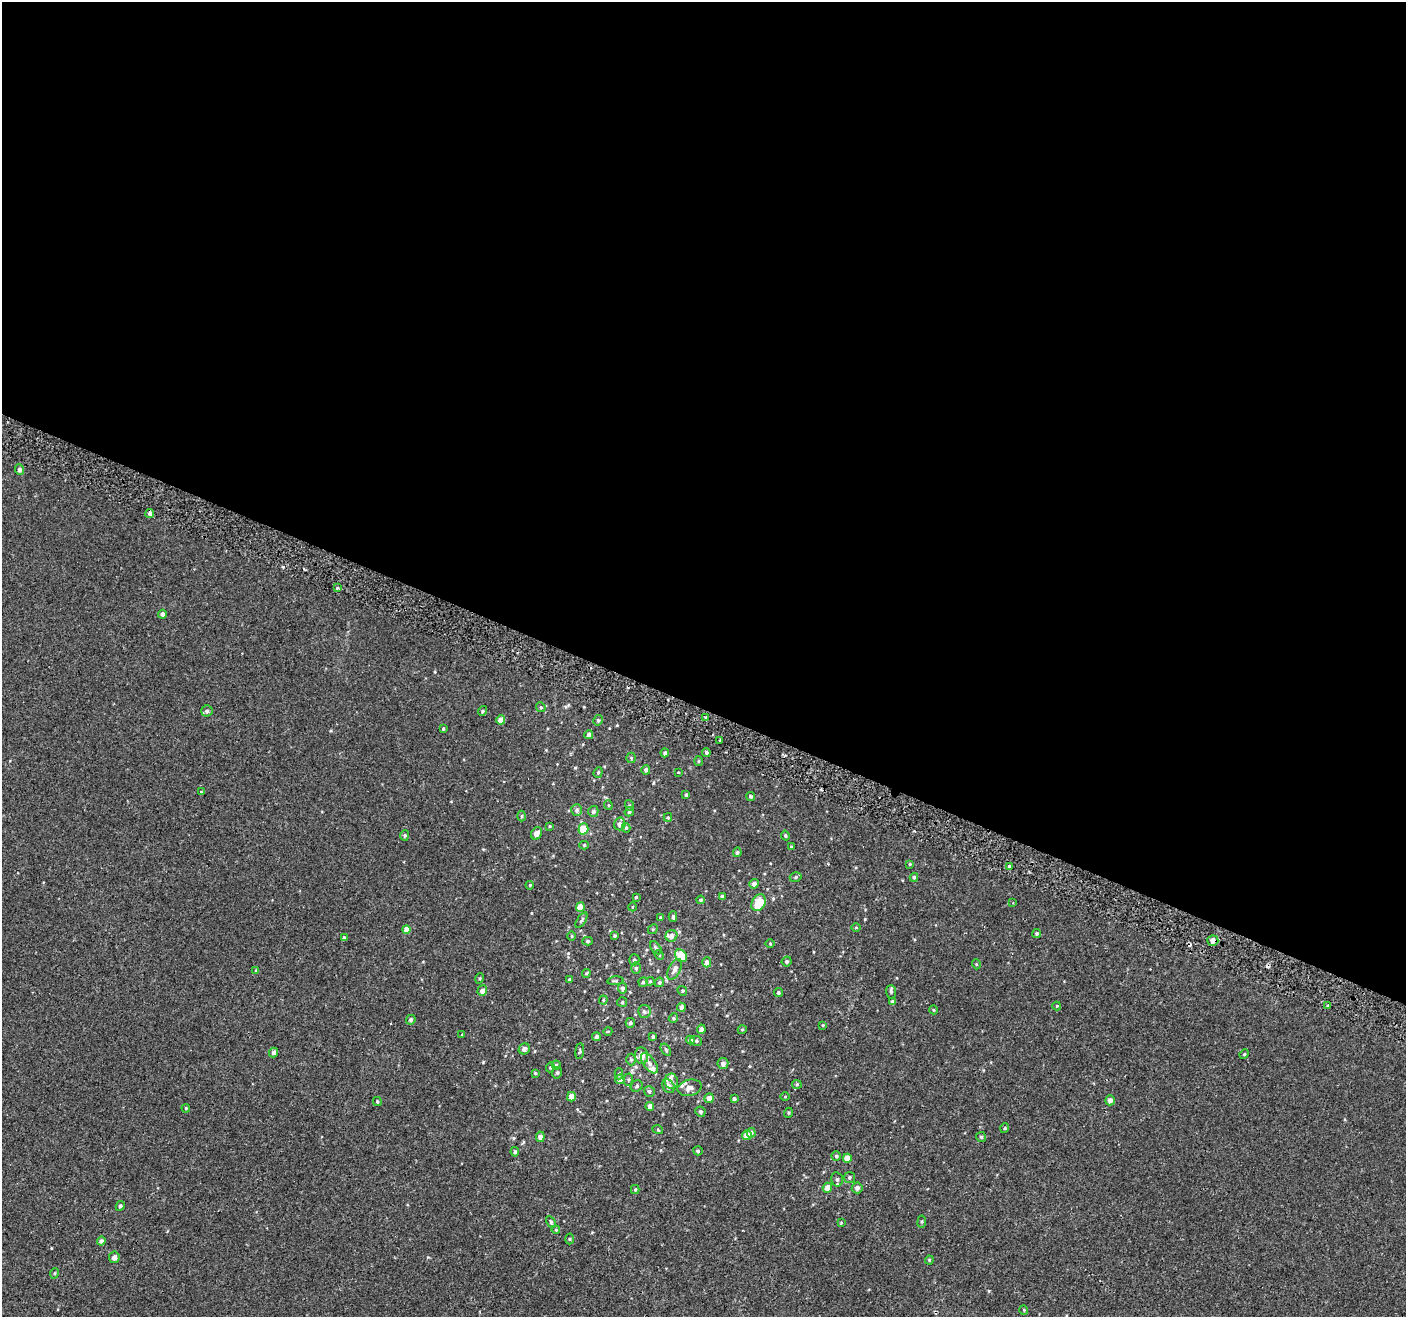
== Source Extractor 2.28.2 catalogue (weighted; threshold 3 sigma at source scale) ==
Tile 3 of 4 x 4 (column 3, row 1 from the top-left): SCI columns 2854-4257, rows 4272-5586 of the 5716 x 5844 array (HDU 1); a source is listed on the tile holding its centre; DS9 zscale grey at full resolution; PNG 1408 x 1319 px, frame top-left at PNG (2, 2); each listed source drawn as its Kron ellipse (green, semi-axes under 4 px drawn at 4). Shown black and unused: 54% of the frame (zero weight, under 2 of 3 exposures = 3% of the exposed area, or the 3 px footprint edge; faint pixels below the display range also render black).
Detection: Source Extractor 2.28.2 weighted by HDU 2 'WHT'; one run over the whole footprint, this tile lists its part. Background -5.26e-05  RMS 0.0031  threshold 0.0138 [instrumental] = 3 sigma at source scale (4.5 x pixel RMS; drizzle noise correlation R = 1.50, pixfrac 1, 0.0396/0.0396 arcsec/px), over >= 5 px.
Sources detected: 176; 4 cosmic-ray / hot-pixel residue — neither listed nor drawn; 5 inside a brighter listed object's ellipse — not listed separately; the other 167 listed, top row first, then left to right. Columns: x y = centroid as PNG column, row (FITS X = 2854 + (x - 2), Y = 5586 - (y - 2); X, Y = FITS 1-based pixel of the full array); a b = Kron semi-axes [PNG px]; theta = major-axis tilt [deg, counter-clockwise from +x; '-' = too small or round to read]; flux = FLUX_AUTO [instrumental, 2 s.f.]
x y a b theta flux
19 470 5 4 - 0.86
150 514 4 3 - 2.4
337 588 3 3 - 1.5
162 614 4 4 - 1
541 707 5 4 - 0.41
207 711 6 5 - 0.81
482 711 5 4 - 0.53
706 718 3 3 - 0.42
501 720 4 4 - 2.3
598 720 5 4 - 0.5
443 729 3 3 - 0.37
589 735 4 4 - 1.1
720 740 3 3 - 1.6
665 753 4 4 - 0.63
706 753 4 4 - 0.5
631 758 5 5 - 0.39
698 761 5 3 - 0.28
646 770 5 4 - 0.75
598 772 5 4 - 0.42
678 772 4 2 - 0.2
201 792 3 3 - 0.36
686 795 4 4 - 0.57
751 796 5 4 - 0.55
608 805 4 4 - 0.32
629 805 5 3 - 0.34
577 810 6 5 - 0.79
593 811 5 5 - 0.84
629 812 5 4 - 0.5
522 816 5 3 - 0.34
668 817 4 4 - 0.35
620 824 6 5 - 1.1
550 826 3 3 - 0.28
626 828 5 4 - 0.41
583 829 5 5 - 7.7
536 833 6 5 - 1.6
405 835 5 4 - 0.43
785 835 5 4 - 0.43
584 845 4 4 - 0.43
791 847 3 3 - 0.28
737 852 5 4 - 0.49
910 864 4 3 - 0.36
1009 866 4 3 - 0.41
796 877 6 4 17 0.51
914 877 4 3 - 0.52
754 884 5 4 - 1
530 885 4 4 - 0.3
722 896 4 4 - 0.61
636 897 3 3 - 0.29
701 900 4 4 - 0.4
759 903 9 6 61 6.8
1013 903 3 3 - 0.23
580 907 5 4 - 3.5
632 907 4 3 - 0.22
660 917 4 3 - 0.31
673 917 5 3 - 0.48
581 920 9 3 57 0.48
856 928 5 3 - 0.24
406 929 4 4 - 2
653 929 5 4 - 0.37
1037 934 4 4 - 0.46
571 936 5 3 - 0.27
614 936 4 3 - 0.44
671 936 6 5 - 1.3
344 938 4 3 - 0.63
587 941 5 4 - 0.46
1213 941 5 5 - 2.2
770 944 5 3 - 0.24
656 948 7 4 -52 0.53
659 955 5 4 - 0.34
681 956 7 5 -49 7.6
634 960 5 5 - 0.63
787 961 5 4 - 0.53
707 962 5 4 - 1.4
976 964 5 3 - 0.23
636 968 6 5 - 0.63
675 969 11 6 63 1.6
256 970 4 3 - 0.24
586 973 4 3 - 0.39
480 978 5 3 - 0.31
570 980 4 3 - 0.57
616 981 8 4 6 0.49
650 981 4 3 - 0.35
643 982 5 4 - 0.43
659 982 5 5 - 0.49
622 988 5 4 - 0.81
482 991 5 5 - 1.4
682 991 5 4 - 0.37
778 992 4 4 - 0.49
891 992 6 5 - 0.55
603 1000 4 4 - 0.32
622 1002 5 5 - 0.35
893 1002 4 3 - 0.82
1057 1006 4 4 - 0.25
1328 1006 3 3 - 0.35
681 1007 4 4 - 0.99
934 1010 4 3 - 0.22
644 1012 6 6 - 0.92
673 1018 5 4 - 0.41
411 1020 5 4 - 0.56
630 1023 5 4 - 0.49
823 1025 4 3 - 0.22
701 1029 5 4 - 0.98
742 1030 4 3 - 0.22
608 1031 4 3 - 0.21
461 1035 3 3 - 0.67
653 1036 4 4 - 0.53
596 1037 4 3 - 0.89
690 1040 4 4 - 1.2
696 1041 6 5 - 0.48
524 1049 6 5 - 0.91
666 1050 7 3 -56 0.35
580 1051 8 2 83 0.33
274 1052 5 4 - 0.98
1244 1054 5 4 - 0.34
641 1056 8 6 -84 2.9
631 1060 6 5 - 0.46
649 1063 12 6 -53 1.3
723 1064 5 5 - 1.3
556 1065 4 4 - 0.41
550 1067 5 4 - 0.35
535 1073 3 3 - 0.29
557 1073 6 4 75 0.46
619 1074 5 4 - 0.45
620 1079 5 4 - 1.5
628 1080 6 4 -88 0.46
671 1081 7 6 - 1.1
797 1084 5 4 - 0.35
637 1086 6 5 - 0.56
669 1086 7 5 -56 1.5
690 1088 12 8 13 1.6
649 1091 6 5 - 0.59
785 1096 4 3 - 0.24
571 1097 5 4 - 2.8
709 1098 5 4 - 1.7
734 1099 4 3 - 0.69
1110 1100 5 4 - 1.3
377 1102 4 3 - 0.37
650 1106 4 4 - 2
186 1108 4 4 - 0.3
700 1112 5 5 - 0.65
788 1113 5 3 - 0.32
1005 1128 5 3 - 0.25
658 1130 5 3 - 0.3
751 1133 5 4 - 0.94
747 1135 5 5 - 2.9
540 1137 5 4 - 1.1
981 1137 5 5 - 0.42
698 1151 5 4 - 0.45
515 1152 5 4 - 0.54
836 1156 5 4 - 0.48
847 1158 4 4 - 2.3
849 1178 5 5 - 0.51
837 1179 7 5 -77 0.71
827 1188 5 4 - 2.5
857 1188 5 5 - 1.1
635 1190 4 4 - 0.4
120 1206 5 4 - 0.61
551 1222 6 4 -61 0.37
922 1222 6 3 82 0.35
841 1223 4 4 - 0.26
556 1230 4 3 - 0.26
569 1239 5 3 - 0.31
101 1241 4 4 - 0.97
114 1257 6 5 - 1.2
929 1260 4 4 - 0.31
55 1273 5 3 - 0.28
1024 1310 5 3 - 0.22
Overlapping masked pixels (flux is a lower limit): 1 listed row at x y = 1213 941